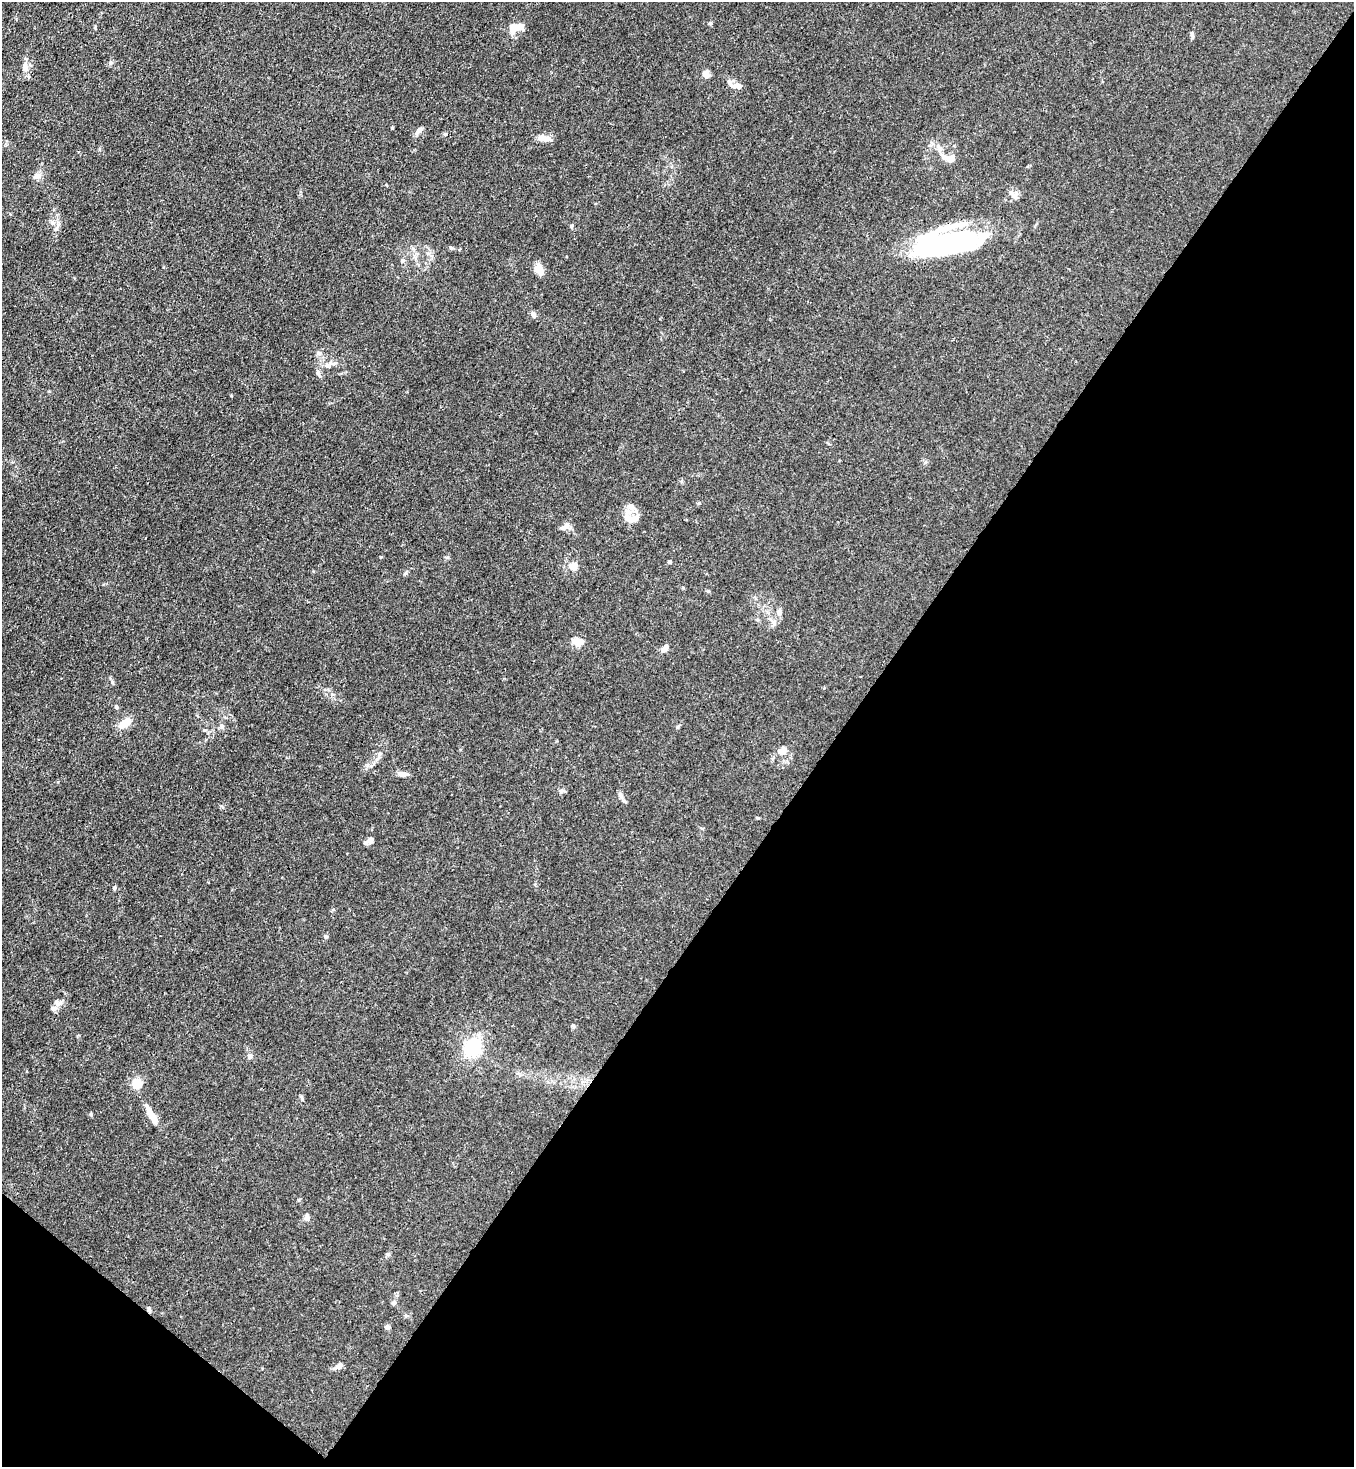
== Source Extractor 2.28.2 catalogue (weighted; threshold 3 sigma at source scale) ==
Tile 15 of 4 x 4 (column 3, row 4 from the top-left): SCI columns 3071-4422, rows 59-1523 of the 6001 x 5978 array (HDU 1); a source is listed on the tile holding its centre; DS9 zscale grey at full resolution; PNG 1356 x 1469 px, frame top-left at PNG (2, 2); no overlay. Shown black and unused: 40% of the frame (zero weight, under 3 of 4 exposures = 7% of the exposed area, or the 3 px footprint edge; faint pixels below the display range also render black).
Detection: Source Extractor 2.28.2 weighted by HDU 2 'WHT'; one run over the whole footprint, this tile lists its part. Background 0.0197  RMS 0.0025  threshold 0.0114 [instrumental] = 3 sigma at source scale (4.5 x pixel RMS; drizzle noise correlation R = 1.50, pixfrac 1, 0.05/0.05 arcsec/px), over >= 5 px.
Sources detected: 63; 4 inside a brighter object's white glare — not listed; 3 inside a brighter listed object's ellipse — not listed separately; the other 56 listed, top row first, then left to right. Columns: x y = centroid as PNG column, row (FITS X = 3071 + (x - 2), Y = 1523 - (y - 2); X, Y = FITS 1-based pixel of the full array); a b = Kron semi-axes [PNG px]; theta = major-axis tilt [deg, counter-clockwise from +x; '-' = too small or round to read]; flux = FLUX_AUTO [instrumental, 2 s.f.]
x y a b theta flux
710 24 5 5 - 0.37
518 27 13 7 12 3.5
1192 35 7 5 -89 0.56
111 63 6 6 - 0.59
25 68 14 8 85 1.9
706 74 7 6 - 2.1
738 86 12 7 -4 1.4
392 128 4 3 - 0.23
419 131 12 6 45 0.93
543 138 16 6 -6 2.5
949 158 15 8 -7 2.7
37 176 11 7 25 1.4
1013 195 11 8 -13 1.3
571 226 5 4 - 0.38
56 229 6 5 - 0.59
946 244 52 35 20 29
451 248 6 4 -19 0.33
402 261 6 4 72 0.36
539 269 13 9 -67 2.4
533 315 10 5 -69 0.74
318 353 9 5 -26 0.7
328 365 14 5 32 1.1
318 373 11 4 -65 0.81
631 506 10 7 -13 1.5
632 519 20 9 21 2.2
566 525 10 6 53 1
669 561 4 4 - 0.37
573 566 5 5 - 6.2
406 573 6 4 71 0.34
708 591 6 4 -16 0.29
779 612 9 6 90 0.81
774 623 9 6 -75 0.84
577 642 15 10 -20 2.5
665 648 11 6 46 1.3
112 682 5 4 - 0.4
116 707 6 4 -88 0.4
125 723 16 9 38 3.1
221 726 7 4 -89 0.52
782 750 12 8 34 2
403 774 12 7 2 1.3
620 795 9 6 -77 0.8
369 840 11 6 28 0.94
114 888 5 4 - 0.37
325 936 5 5 - 0.37
57 1003 11 6 -66 0.87
573 1026 6 4 -45 0.35
473 1047 7 6 - 58
250 1056 7 6 - 0.83
137 1084 8 7 - 6.5
91 1114 5 3 - 0.29
151 1115 28 7 -63 3.5
307 1218 8 6 -87 0.91
393 1303 7 5 15 0.5
149 1309 8 4 -80 0.52
388 1327 6 5 - 0.82
339 1366 12 8 39 1.1
Overlapping masked pixels (flux is a lower limit): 1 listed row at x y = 149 1309
Unlisted compact peaks at least as high as the median listed source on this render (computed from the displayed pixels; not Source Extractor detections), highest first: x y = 221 806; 381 557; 758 818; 302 1099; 95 27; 367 765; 677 727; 413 249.